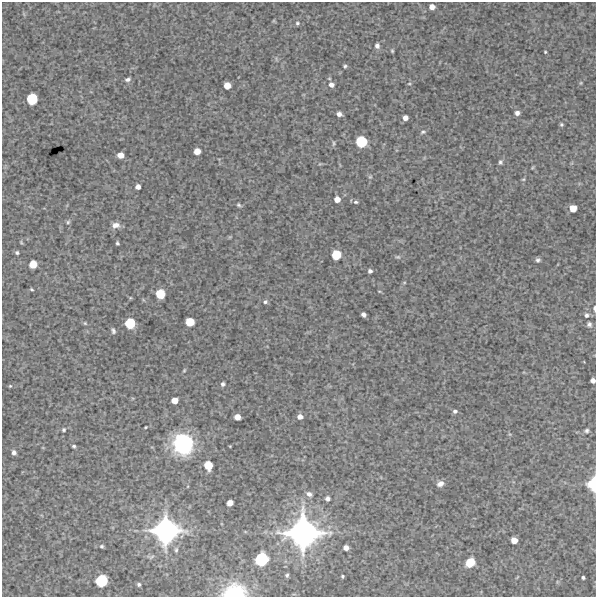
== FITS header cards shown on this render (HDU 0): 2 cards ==
NAXIS1  =                  594 /FITS: X Dimension
NAXIS2  =                  595 /FITS: Y Dimension

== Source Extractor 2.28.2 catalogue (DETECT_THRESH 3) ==
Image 594 x 595 px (HDU 0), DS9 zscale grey, 1 PNG px = 1 image px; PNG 598 x 599 px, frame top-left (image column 1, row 595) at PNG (2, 2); no overlay
Background 4770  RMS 230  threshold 677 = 3 sigma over >= 5 px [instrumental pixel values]
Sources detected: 86; all 86 listed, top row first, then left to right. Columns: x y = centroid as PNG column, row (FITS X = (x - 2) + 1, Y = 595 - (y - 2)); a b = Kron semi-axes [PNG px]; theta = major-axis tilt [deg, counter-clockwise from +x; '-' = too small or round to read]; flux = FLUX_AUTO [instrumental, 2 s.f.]
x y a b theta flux
432 7 5 5 - 9.5e+04
297 23 5 5 - 2.6e+04
377 46 7 6 - 4.5e+04
392 51 4 3 - 1.7e+04
545 52 3 3 - 1.5e+04
345 66 4 4 - 2.3e+04
128 79 7 5 14 4.1e+04
581 83 5 4 - 1.5e+04
409 84 5 3 - 1.4e+04
227 85 5 5 - 1.7e+05
331 85 6 6 - 6.8e+04
32 99 8 7 - 5.4e+05
517 113 5 5 - 5.7e+04
339 114 5 4 - 6.3e+04
405 118 5 4 - 7.4e+04
561 124 5 5 - 2.3e+04
423 132 7 4 15 2.6e+04
361 141 8 8 - 5.9e+05
333 143 8 3 -86 2.3e+04
197 151 5 5 - 1.3e+05
120 155 6 5 - 1.1e+05
500 162 6 5 - 3.1e+04
370 177 5 5 - 2.1e+04
523 179 5 4 - 1.6e+04
138 187 5 4 - 7.6e+04
337 199 5 5 - 1.1e+05
356 202 7 5 -1 3.0e+04
239 205 7 4 -33 2.6e+04
573 208 6 6 - 1.2e+05
68 222 5 5 - 2.5e+04
116 225 9 7 4 9.2e+04
21 242 6 4 -59 1.7e+04
117 243 4 3 - 2.3e+04
17 253 5 5 - 2.8e+04
336 255 7 6 - 3.6e+05
398 257 8 5 -17 2.8e+04
538 260 5 4 - 3.3e+04
33 264 6 6 - 2.3e+05
370 271 4 4 - 3.7e+04
404 283 5 3 - 1.5e+04
32 289 5 4 - 1.9e+04
379 291 5 3 - 1.3e+04
160 294 7 6 - 3.6e+05
265 302 6 5 - 3.0e+04
594 308 7 3 -90 3.2e+04
363 314 5 4 - 5.7e+04
586 315 6 6 - 4.1e+04
190 322 6 6 - 2.9e+05
85 323 6 5 - 2.0e+04
130 323 7 7 - 4.7e+05
589 324 7 6 - 4.1e+04
113 331 7 5 -70 3.4e+04
184 370 5 4 - 1.6e+04
593 380 4 4 - 6.5e+04
223 384 4 4 - 3.6e+04
10 386 4 4 - 1.5e+04
175 400 5 5 - 1.3e+05
455 411 5 4 - 3.2e+04
237 417 5 5 - 1.2e+05
300 417 6 5 - 7.3e+04
146 427 3 2 - 1.3e+04
64 430 4 4 - 2.2e+04
586 431 5 5 - 3.4e+04
183 444 17 16 - 1.5e+06
74 446 4 3 - 2.3e+04
14 453 5 4 - 4.5e+04
208 465 7 6 - 3.0e+05
440 484 8 6 27 7.6e+04
593 484 11 7 89 5.7e+05
309 494 6 5 - 6.2e+04
327 499 4 4 - 5.1e+04
230 503 5 5 - 1.1e+05
166 531 19 19 - 3.2e+06
303 533 25 24 - 4.5e+06
514 540 5 5 - 1.4e+05
102 546 5 4 - 2.6e+04
346 548 5 5 - 7.9e+04
176 550 7 4 80 2.7e+04
261 559 9 9 - 8.7e+05
470 562 8 6 41 2.8e+05
287 575 4 4 - 2.4e+04
342 576 3 3 - 2.1e+04
583 577 4 3 - 2.5e+04
101 581 8 8 - 6.7e+05
139 584 4 3 - 2.6e+04
234 592 21 14 7 8.9e+05
At the frame edge (FLAGS 8, measured only in part): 4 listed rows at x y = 594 308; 593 380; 593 484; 234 592